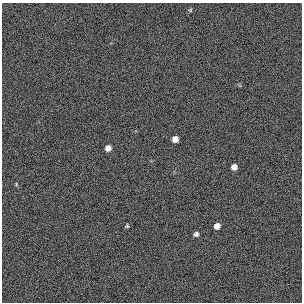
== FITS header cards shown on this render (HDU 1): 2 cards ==
NAXIS1  =                  300 / length of original image axis
NAXIS2  =                  300 / length of original image axis

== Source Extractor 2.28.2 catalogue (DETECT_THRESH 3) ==
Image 300 x 300 px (HDU 1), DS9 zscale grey, 1 PNG px = 1 image px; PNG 304 x 304 px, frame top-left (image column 1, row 300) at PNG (2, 3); no overlay
Background 384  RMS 66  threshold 199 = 3 sigma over >= 5 px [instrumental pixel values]
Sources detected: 8; all 8 listed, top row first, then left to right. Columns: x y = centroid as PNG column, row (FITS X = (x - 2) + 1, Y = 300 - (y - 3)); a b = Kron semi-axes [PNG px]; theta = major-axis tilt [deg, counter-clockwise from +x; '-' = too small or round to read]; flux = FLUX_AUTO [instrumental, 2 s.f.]
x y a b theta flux
190 10 5 4 - 5700
175 139 5 5 - 33000
108 148 6 5 - 25000
234 167 5 5 - 26000
16 184 6 4 -90 4500
127 226 5 5 - 5900
217 226 6 5 - 25000
196 234 5 5 - 12000